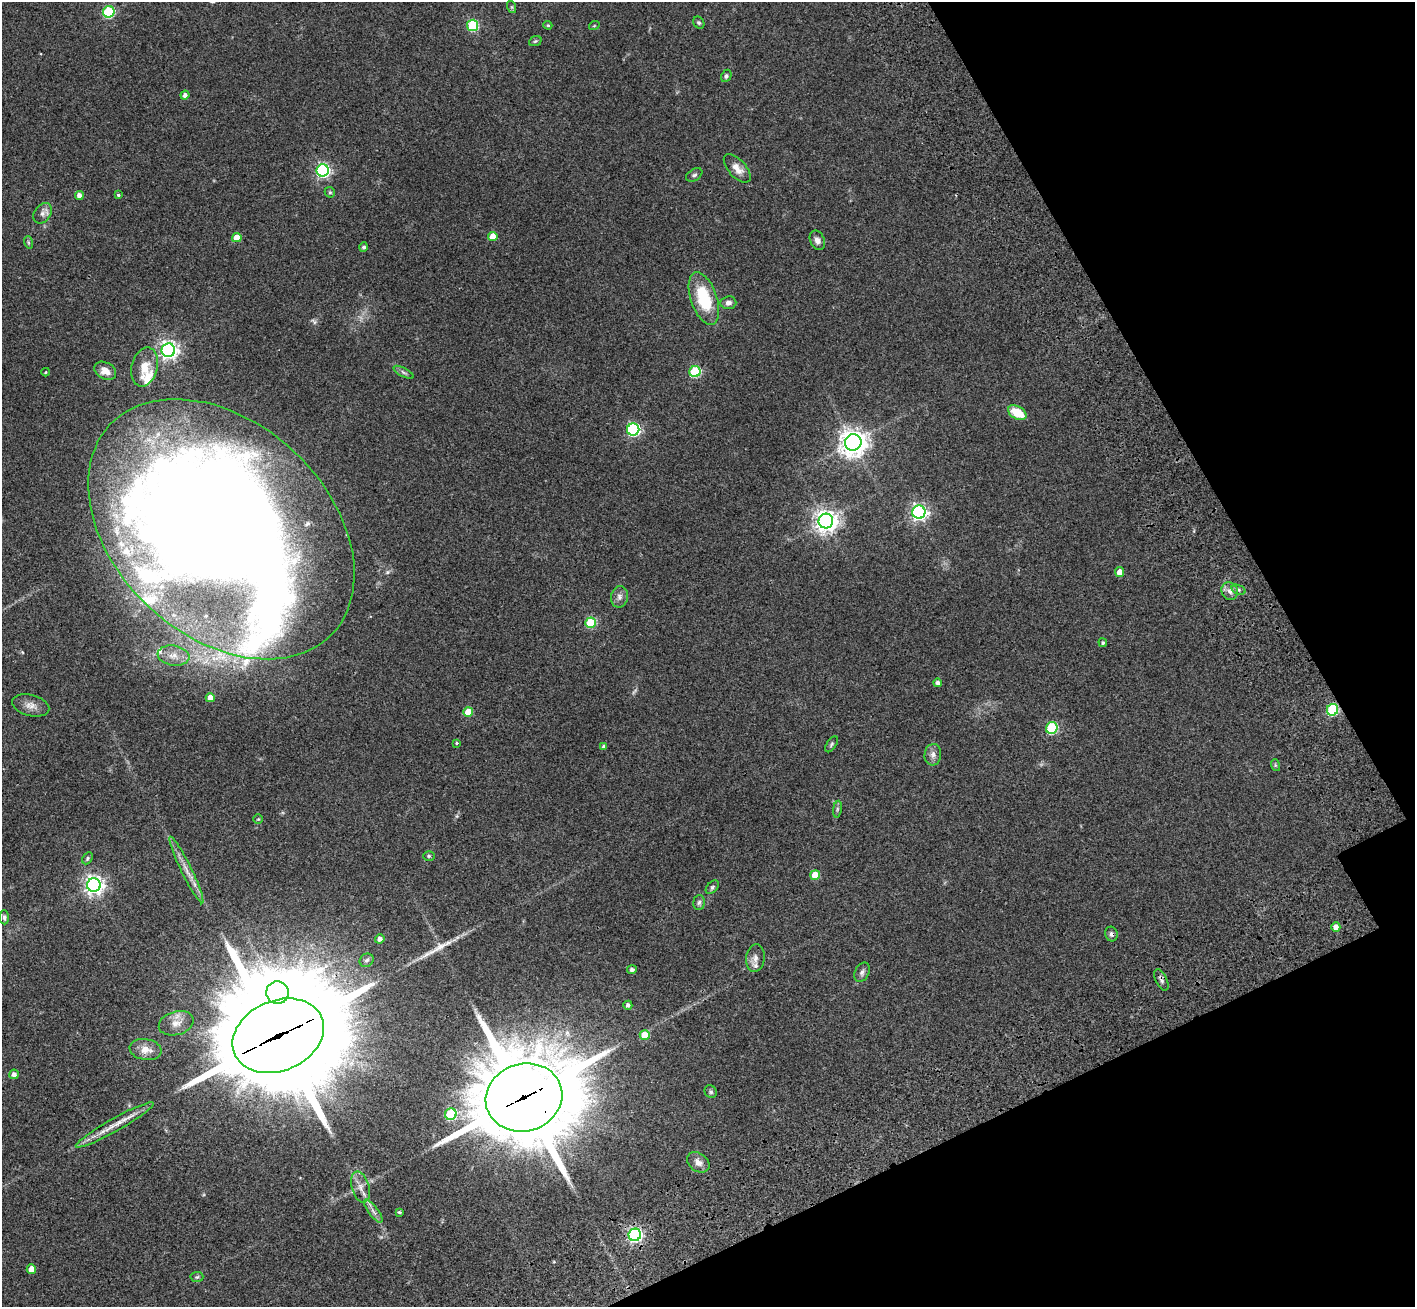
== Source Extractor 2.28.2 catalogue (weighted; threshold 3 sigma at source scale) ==
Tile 12 of 4 x 4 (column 4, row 3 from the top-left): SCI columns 4401-5813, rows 1746-3050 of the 5971 x 5965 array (HDU 1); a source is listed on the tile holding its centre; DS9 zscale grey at full resolution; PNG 1417 x 1309 px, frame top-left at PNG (2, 2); each listed source drawn as its Kron ellipse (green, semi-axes under 4 px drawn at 4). Shown black and unused: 20% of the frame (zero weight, under 3 of 4 exposures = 9% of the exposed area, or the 3 px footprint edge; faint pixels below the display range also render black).
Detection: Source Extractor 2.28.2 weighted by HDU 2 'WHT'; one run over the whole footprint, this tile lists its part. Background 0.0324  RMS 0.0051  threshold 0.0228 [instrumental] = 3 sigma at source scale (4.5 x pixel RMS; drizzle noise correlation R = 1.50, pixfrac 1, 0.05/0.05 arcsec/px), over >= 5 px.
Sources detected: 100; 1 too faint to see at this stretch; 1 inside a brighter object's white glare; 1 long thin detection or spike segment (spike, bleed or trail) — neither listed nor drawn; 8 inside a brighter listed object's ellipse — not listed separately; the other 89 listed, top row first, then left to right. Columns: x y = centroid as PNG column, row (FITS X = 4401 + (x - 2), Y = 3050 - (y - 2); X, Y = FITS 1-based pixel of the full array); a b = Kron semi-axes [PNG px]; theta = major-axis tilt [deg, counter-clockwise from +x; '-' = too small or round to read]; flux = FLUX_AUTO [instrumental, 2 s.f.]
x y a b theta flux
512 7 6 4 -71 0.73
109 12 6 5 - 50
699 23 6 5 - 0.75
473 25 5 5 - 40
548 25 4 4 - 0.59
594 26 5 3 - 0.41
535 41 6 4 21 0.73
726 76 6 5 - 1
185 95 4 4 - 2
737 168 17 8 -48 4.3
323 170 6 6 - 100
694 175 9 5 33 1.2
330 192 5 5 - 0.65
79 195 4 4 - 2.5
118 195 4 4 - 0.6
43 213 11 8 53 2.5
493 236 5 4 - 5.6
237 238 5 4 - 7
817 240 10 7 -67 2.2
28 242 6 4 -72 0.67
364 247 4 4 - 1
704 298 27 13 -71 24
728 303 8 6 5 2.1
168 350 7 7 - 220
145 367 20 13 75 7.7
105 371 11 8 -29 4.6
46 372 4 3 - 0.41
404 372 11 4 -27 1.1
695 372 5 5 - 38
1017 413 10 6 -29 12
633 429 6 6 - 81
853 442 8 8 - 570
919 512 6 6 - 170
826 521 7 7 - 380
221 529 153 106 -43 1400
1120 572 5 4 - 4.4
1238 590 7 4 -20 1.1
1230 591 9 8 - 2.6
619 597 11 8 80 2.3
591 623 5 5 - 25
1103 643 4 4 - 0.75
173 656 16 10 -8 5.4
938 683 4 4 - 1.6
210 698 4 4 - 5
31 705 19 10 -15 3.9
1333 710 6 5 - 48
468 712 5 5 - 11
1052 728 6 5 - 45
456 743 4 3 - 0.52
831 744 9 4 57 0.91
604 746 4 4 - 0.93
933 755 11 8 86 2.4
1275 765 6 4 -72 0.62
837 809 8 4 82 0.89
258 819 5 5 - 0.58
429 856 6 5 - 0.73
87 858 6 4 59 0.71
186 870 37 5 -64 5.6
815 875 5 5 - 9.7
94 885 7 7 - 240
712 887 8 5 46 1
699 902 7 5 85 1.1
4 917 7 4 -88 1.1
1336 927 5 4 - 2.9
1111 934 7 6 - 1.3
380 939 5 4 - 2.2
755 958 14 9 83 2.7
367 960 7 6 - 1.5
632 970 5 4 - 1.2
862 972 10 7 63 1.7
1161 980 11 5 -65 1.6
277 993 11 11 - 690
628 1005 4 4 - 1.7
176 1023 18 11 16 5.2
645 1035 5 5 - 11
278 1036 47 35 23 15000
146 1050 16 10 -9 5.3
14 1074 5 4 - 2.4
711 1092 7 6 - 0.89
524 1097 39 33 16 6400
451 1114 6 5 - 38
115 1125 44 6 29 7.7
698 1162 12 9 -37 3.3
360 1187 16 8 -74 4.1
373 1211 14 5 -53 2.2
400 1212 4 3 - 0.65
635 1235 6 6 - 110
31 1269 4 4 - 5.8
197 1277 6 5 - 0.81
Overlapping masked pixels (flux is a lower limit): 6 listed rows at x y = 1333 710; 1111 934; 1161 980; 278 1036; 524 1097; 635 1235